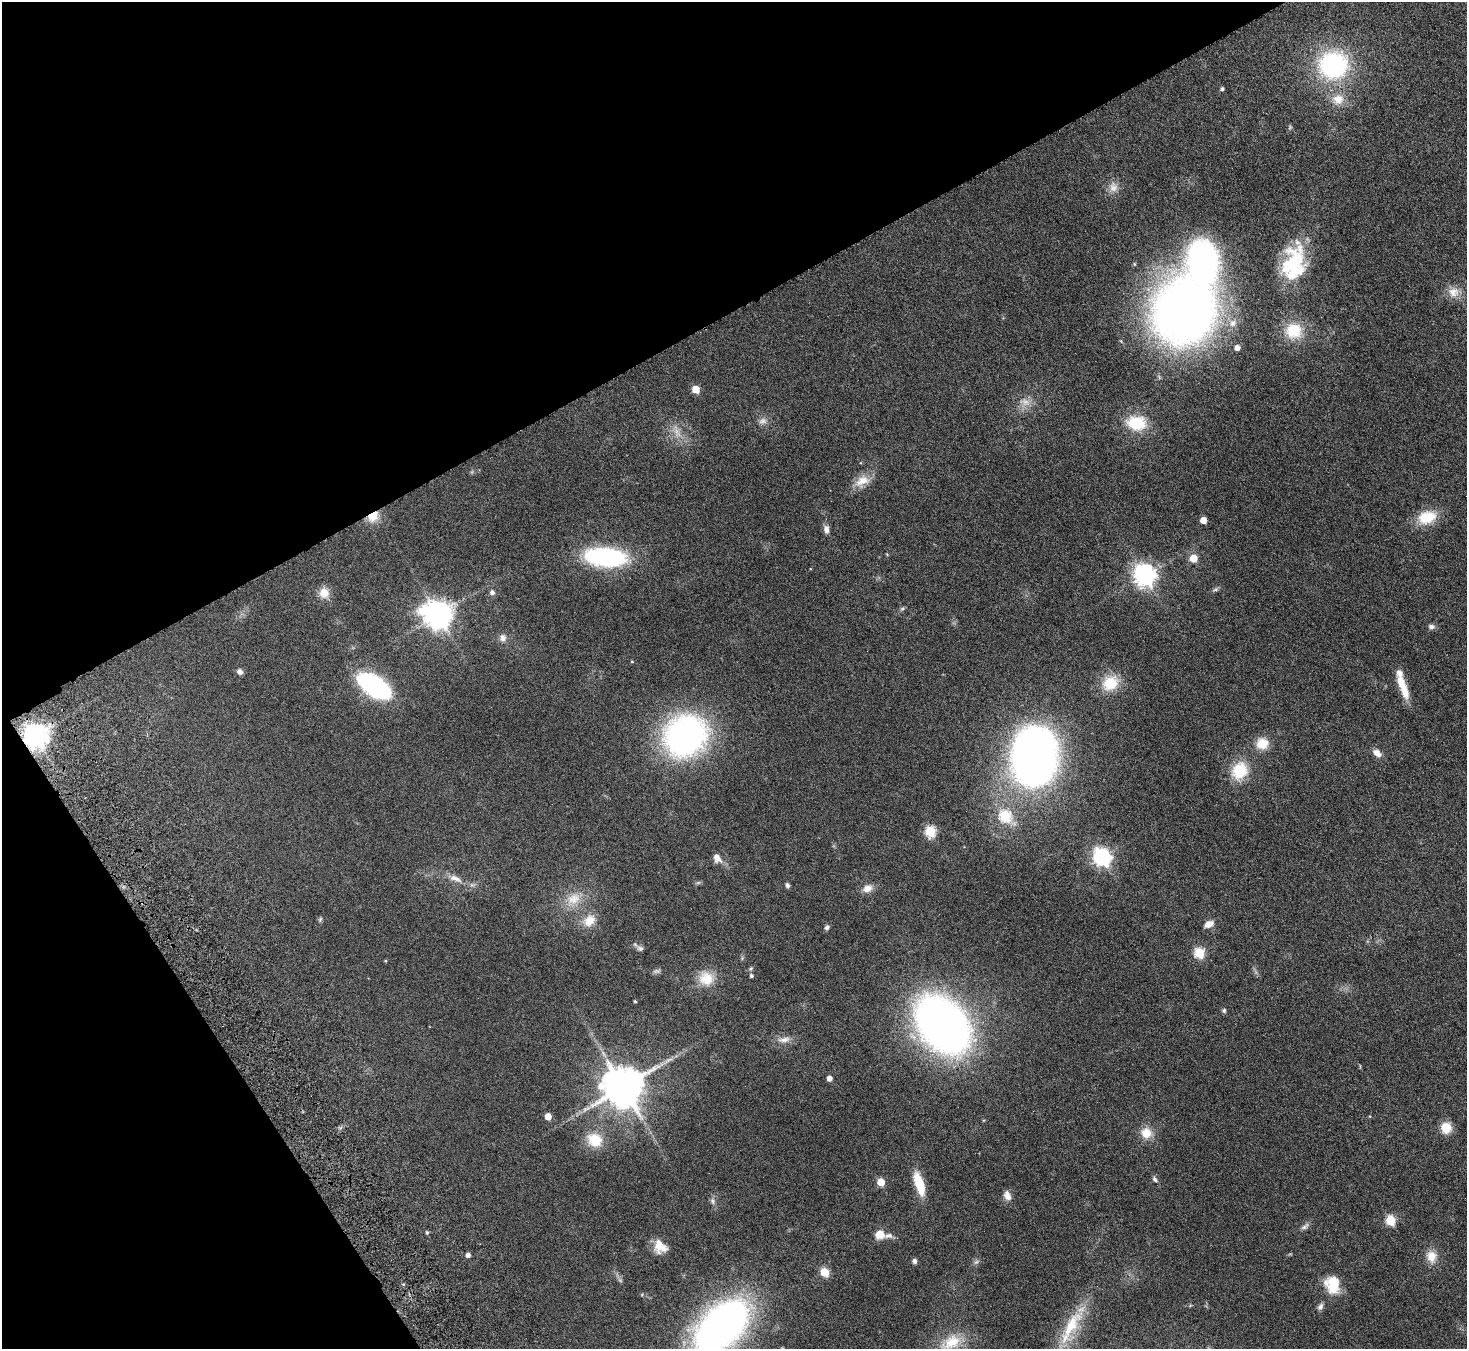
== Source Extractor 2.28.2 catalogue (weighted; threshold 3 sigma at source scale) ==
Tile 5 of 4 x 4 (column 1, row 2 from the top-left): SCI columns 53-1517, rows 3017-4363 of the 5965 x 5897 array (HDU 1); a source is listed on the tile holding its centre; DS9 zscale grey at full resolution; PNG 1469 x 1351 px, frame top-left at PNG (2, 2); no overlay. Shown black and unused: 30% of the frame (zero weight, under 4 of 8 exposures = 3% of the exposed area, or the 3 px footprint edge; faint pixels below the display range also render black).
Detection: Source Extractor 2.28.2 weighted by HDU 2 'WHT'; one run over the whole footprint, this tile lists its part. Background 0.0899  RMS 0.0048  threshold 0.0198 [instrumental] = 3 sigma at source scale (4.09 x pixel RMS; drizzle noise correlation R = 1.36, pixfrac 0.8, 0.05/0.05 arcsec/px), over >= 5 px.
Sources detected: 98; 3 too faint to see at this stretch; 1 inside a brighter object's white glare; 1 cosmic-ray / hot-pixel residue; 1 long thin detection or spike segment (spike, bleed or trail) — not listed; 4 inside a brighter listed object's ellipse — not listed separately; the other 88 listed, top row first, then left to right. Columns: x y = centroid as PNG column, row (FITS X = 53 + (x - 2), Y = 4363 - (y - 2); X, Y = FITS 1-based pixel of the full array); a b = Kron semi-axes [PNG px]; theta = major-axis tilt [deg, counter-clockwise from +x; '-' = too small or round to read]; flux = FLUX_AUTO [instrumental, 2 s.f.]
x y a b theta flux
1333 65 23 22 - 66
1222 89 4 4 - 0.96
1338 99 17 15 4 6.8
1113 187 14 12 -81 3.7
1203 260 25 18 -81 190
1293 262 45 26 85 29
1454 292 16 14 6 5.1
1184 311 47 44 62 420
1233 323 11 10 - 3.5
1293 331 22 21 - 14
1237 348 5 5 - 3
696 389 5 5 - 9.3
1025 402 13 8 -14 3.2
1136 423 25 18 -7 15
677 432 14 6 -65 2.9
862 481 21 12 24 6.3
373 516 15 11 40 6.3
1427 517 24 16 17 12
1203 520 5 5 - 6.1
826 529 11 7 -85 2.1
605 557 36 16 -5 67
1193 558 5 5 - 10
1145 575 8 7 - 310
1215 590 7 4 19 0.8
492 592 7 6 - 1.4
324 593 13 12 - 4.8
902 609 6 4 19 0.65
438 614 10 8 -27 560
1431 626 8 6 -7 1.4
503 638 10 8 -84 2.2
240 672 7 6 - 1.6
1110 683 23 18 35 12
374 686 31 15 -35 63
1403 687 30 8 -69 8.9
36 736 8 7 - 440
685 736 35 30 51 150
1262 744 15 15 - 6.9
1377 753 11 7 -39 3
1034 756 43 33 86 300
1239 771 23 19 68 14
1005 816 6 6 - 32
930 831 6 5 - 31
1102 857 7 7 - 170
717 858 13 9 -54 2.8
455 878 19 7 -20 3.8
787 885 6 4 -74 1.1
867 889 12 9 27 3.5
574 899 21 15 31 8.3
320 919 7 4 46 0.66
589 920 19 14 45 6.1
1209 924 11 7 30 3.3
827 927 6 5 - 1.1
640 948 9 7 -15 1.2
1199 953 6 5 - 29
385 961 4 3 - 0.41
751 976 5 5 - 0.8
706 978 21 19 -19 8.9
635 1001 3 3 - 0.6
1224 1010 6 5 - 0.73
943 1024 37 26 -51 430
784 1039 19 7 7 3.2
829 1078 4 4 - 3.2
623 1087 11 11 - 1600
548 1117 5 5 - 6.5
1446 1128 13 12 - 6.1
1146 1133 15 14 - 6.1
595 1140 21 17 -33 10
1155 1179 9 5 -50 1.1
881 1182 5 5 - 11
919 1184 24 8 -72 13
1007 1196 11 8 -69 3.2
712 1201 9 6 -56 1.3
1391 1220 6 5 - 25
1305 1226 13 6 36 1.6
427 1232 5 4 - 0.7
879 1234 10 9 - 5.4
659 1245 22 11 81 5.3
468 1255 4 4 - 1.8
1431 1256 16 13 -82 5.3
914 1261 6 5 - 1.2
976 1262 8 4 44 0.95
824 1272 5 5 - 17
620 1280 7 4 -19 0.65
1332 1284 22 17 -78 12
1320 1307 8 6 61 1.6
1071 1326 60 15 61 20
721 1327 47 26 47 270
951 1342 30 18 30 13
Overlapping masked pixels (flux is a lower limit): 2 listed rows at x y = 373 516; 36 736
Isophote crosses this tile's border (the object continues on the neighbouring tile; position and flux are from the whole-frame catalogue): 1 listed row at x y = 721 1327